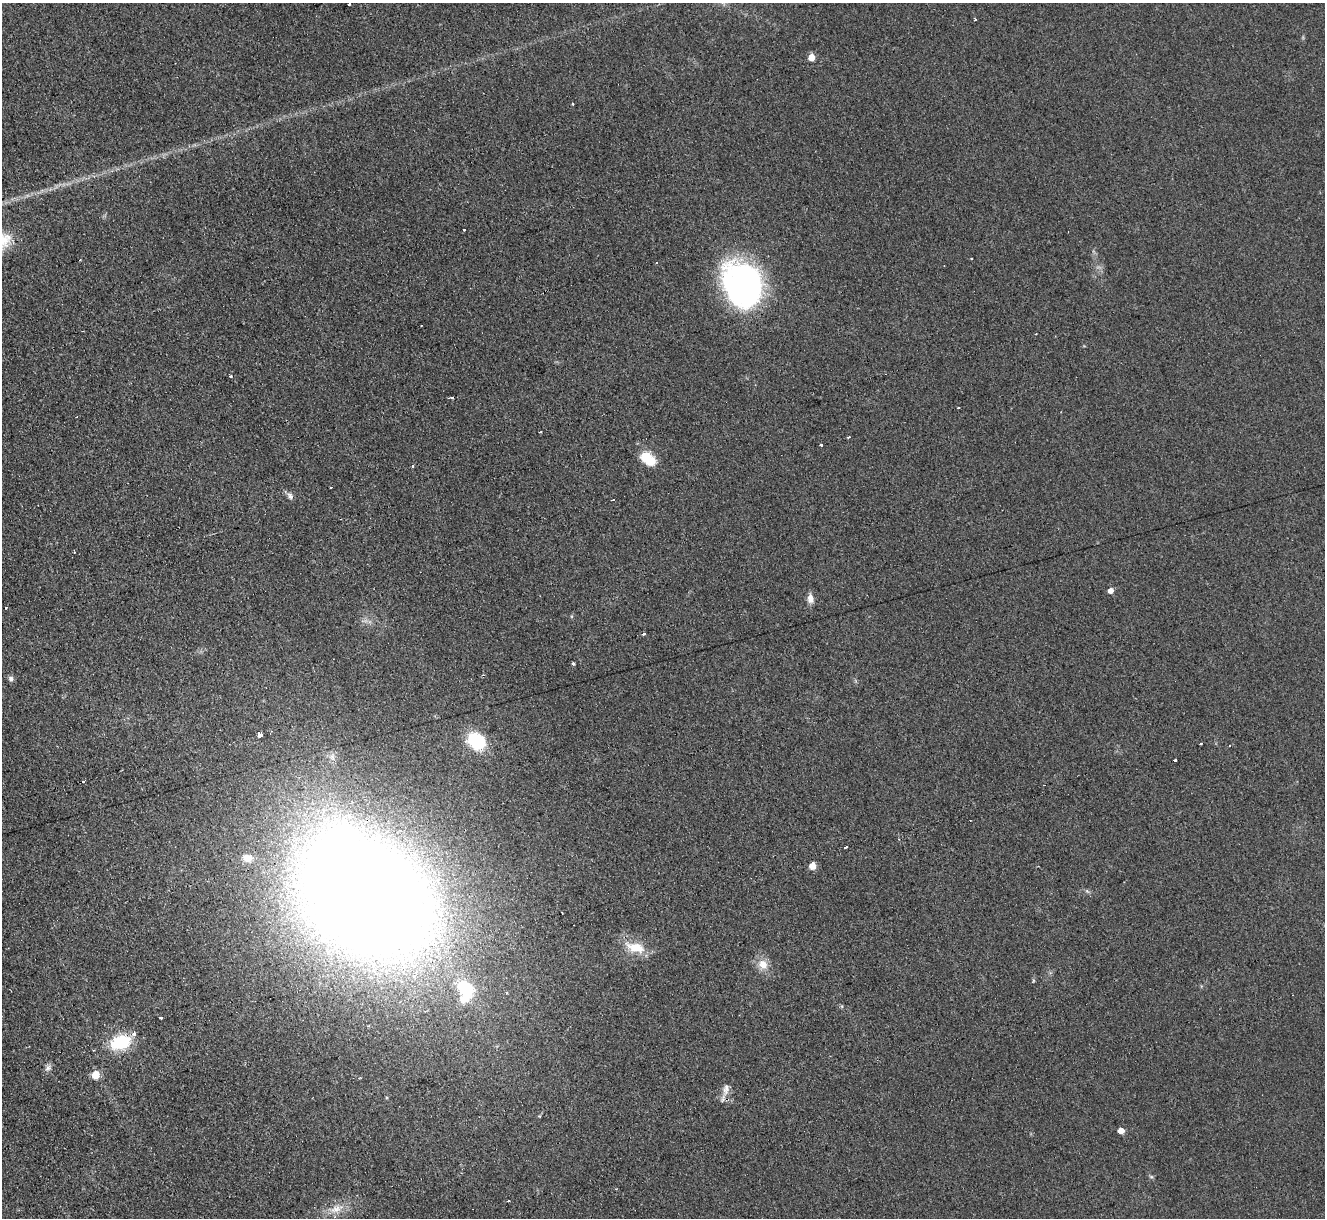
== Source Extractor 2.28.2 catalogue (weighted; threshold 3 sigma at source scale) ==
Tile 7 of 4 x 4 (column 3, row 2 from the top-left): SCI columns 2666-3988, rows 2704-3919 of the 5319 x 5278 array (HDU 1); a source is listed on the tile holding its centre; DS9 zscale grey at full resolution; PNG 1327 x 1220 px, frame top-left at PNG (2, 3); no overlay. Shown black and unused: <1% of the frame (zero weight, under 2 of 3 exposures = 2% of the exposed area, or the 3 px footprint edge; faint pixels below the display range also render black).
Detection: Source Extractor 2.28.2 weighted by HDU 2 'WHT'; one run over the whole footprint, this tile lists its part. Background 0.123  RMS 0.012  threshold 0.0542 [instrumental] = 3 sigma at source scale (4.5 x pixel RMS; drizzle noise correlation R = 1.50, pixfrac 1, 0.05/0.05 arcsec/px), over >= 5 px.
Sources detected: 57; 2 inside a brighter object's white glare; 12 cosmic-ray / hot-pixel residue — not listed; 1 inside a brighter listed object's ellipse — not listed separately; the other 42 listed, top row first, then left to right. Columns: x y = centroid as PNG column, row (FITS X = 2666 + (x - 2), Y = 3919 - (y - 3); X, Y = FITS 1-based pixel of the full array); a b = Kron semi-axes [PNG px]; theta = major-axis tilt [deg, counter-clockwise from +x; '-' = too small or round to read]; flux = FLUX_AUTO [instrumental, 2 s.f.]
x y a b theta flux
349 4 3 3 - 9.4
811 57 5 5 - 19
464 229 3 2 - 1.7
972 258 3 2 - 2.3
743 284 46 37 -68 320
230 376 3 3 - 3.3
958 408 3 2 - 1.9
540 432 3 3 - 1.8
821 444 3 3 - 4
647 458 18 11 -39 30
412 466 3 3 - 6.8
331 487 2 2 - 0.86
290 496 9 6 -54 4.6
1111 591 5 5 - 7.2
810 599 11 7 -89 7.9
6 607 3 3 - 3.9
643 634 3 3 - 2.8
573 664 4 3 - 1.7
11 679 7 6 - 3.8
260 735 4 3 - 29
476 741 18 14 -42 72
1201 744 3 2 - 1.3
1175 760 3 3 - 3.4
83 781 3 3 - 3.9
846 847 3 3 - 15
247 858 13 10 -6 11
813 866 5 5 - 17
1087 891 6 5 - 2
364 897 104 77 -35 3800
635 947 27 13 -15 27
763 964 14 12 -48 14
466 989 30 20 -36 64
506 993 4 3 - 1.2
161 1017 3 3 - 4.7
121 1042 25 17 18 50
48 1068 10 8 35 4.5
96 1075 5 5 - 33
726 1089 20 9 77 9.6
1121 1131 5 4 - 12
1151 1177 6 4 17 1.6
508 1201 3 3 - 2.2
336 1209 20 10 25 17
Overlapping masked pixels (flux is a lower limit): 1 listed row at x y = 364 897
Isophote crosses this tile's border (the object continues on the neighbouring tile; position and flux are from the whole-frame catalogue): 1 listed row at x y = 349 4